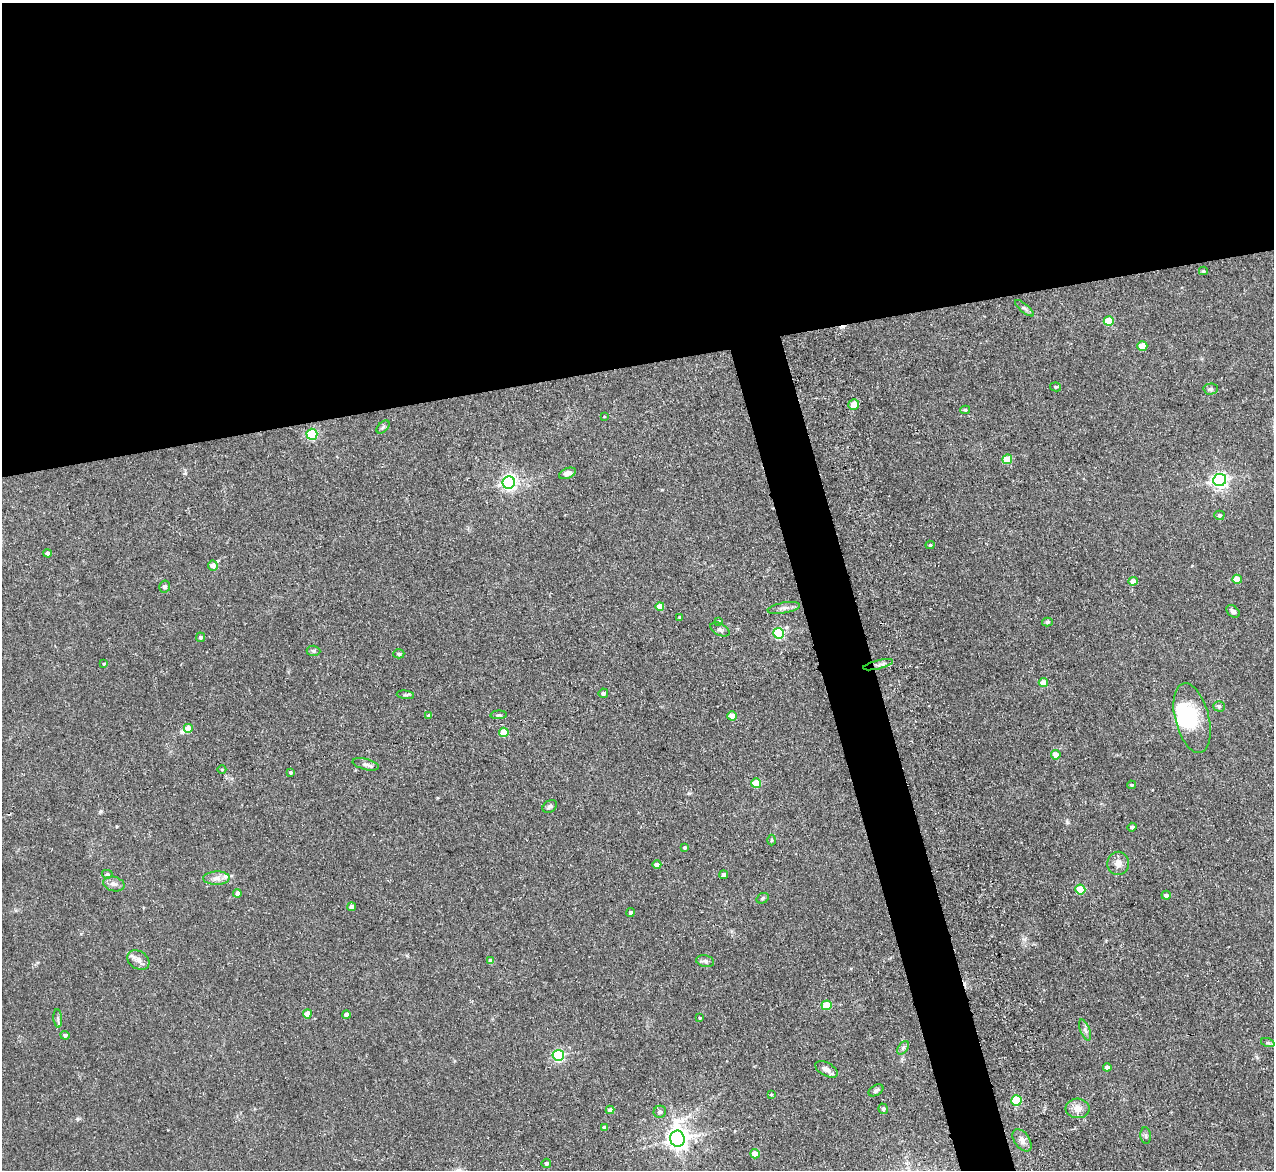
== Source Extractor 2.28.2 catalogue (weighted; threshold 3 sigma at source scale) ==
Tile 2 of 4 x 4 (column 2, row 1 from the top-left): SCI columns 1279-2550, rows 3640-4807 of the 5154 x 5095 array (HDU 1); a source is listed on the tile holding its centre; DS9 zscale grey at full resolution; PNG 1276 x 1172 px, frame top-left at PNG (2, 3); each listed source drawn as its Kron ellipse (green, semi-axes under 4 px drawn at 4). Shown black and unused: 34% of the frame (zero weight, under 3 of 5 exposures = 3% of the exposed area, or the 3 px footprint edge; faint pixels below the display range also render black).
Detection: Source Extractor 2.28.2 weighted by HDU 2 'WHT'; one run over the whole footprint, this tile lists its part. Background 0.0273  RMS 0.005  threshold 0.0226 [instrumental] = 3 sigma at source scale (4.5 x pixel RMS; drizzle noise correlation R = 1.50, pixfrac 1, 0.05/0.05 arcsec/px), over >= 5 px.
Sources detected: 101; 3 inside a brighter object's white glare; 2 cosmic-ray / hot-pixel residue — neither listed nor drawn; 1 inside a brighter listed object's ellipse — not listed separately; the other 95 listed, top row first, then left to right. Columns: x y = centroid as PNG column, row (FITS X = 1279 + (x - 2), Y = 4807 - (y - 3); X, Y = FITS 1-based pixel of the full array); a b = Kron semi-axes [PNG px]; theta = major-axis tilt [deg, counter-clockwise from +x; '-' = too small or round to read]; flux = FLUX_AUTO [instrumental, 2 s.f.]
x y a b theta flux
1203 271 4 4 - 0.63
1024 308 11 4 -40 1.2
1109 321 5 5 - 16
1142 346 5 5 - 13
1056 387 5 4 - 0.68
1211 389 7 5 2 1.3
854 404 5 5 - 6.4
965 410 5 4 - 0.81
604 417 4 3 - 0.32
383 427 8 4 45 0.94
312 434 5 5 - 50
1007 459 5 5 - 12
567 473 9 5 21 2.2
1220 480 6 6 - 160
509 482 6 6 - 160
1219 515 5 4 - 1.3
930 545 4 4 - 0.7
47 553 4 4 - 2.3
213 565 5 5 - 3.2
1237 579 5 4 - 7.6
1133 581 4 4 - 3
165 587 6 5 - 1.4
660 606 4 4 - 6.4
784 608 16 5 10 2.2
1233 611 7 5 -39 1.4
679 617 3 3 - 0.4
719 621 4 3 - 0.37
1047 622 5 4 - 0.93
720 629 10 6 -27 1.4
779 633 5 5 - 41
200 637 5 4 - 1.3
313 651 7 5 -3 0.9
399 654 5 4 - 1.3
104 664 4 3 - 0.54
878 665 15 3 14 1.6
1043 682 5 4 - 5.1
603 693 5 4 - 1.3
405 695 9 3 -5 0.81
1219 706 6 5 - 0.84
429 715 4 3 - 0.89
499 715 8 3 4 0.72
732 716 4 4 - 5.3
1192 718 36 17 -75 22
188 729 5 5 - 7.1
504 732 5 4 - 7.8
1056 755 5 5 - 5.2
366 764 13 5 -14 1.9
222 769 4 3 - 0.43
290 772 4 4 - 0.76
756 783 5 5 - 15
1131 785 4 3 - 0.7
550 806 8 5 32 1.2
1132 827 5 4 - 1.1
771 840 5 3 - 0.52
685 847 4 3 - 1.1
1118 863 11 11 - 3.7
657 865 4 4 - 3
107 874 5 4 - 0.83
724 875 4 4 - 1.9
216 878 13 6 1 2.9
114 884 11 7 -14 2.2
1080 890 5 5 - 17
237 893 4 4 - 2.2
1166 895 5 4 - 1.5
763 898 6 5 - 0.96
352 907 4 4 - 3.3
631 912 4 4 - 1.8
138 960 12 8 -32 3
491 961 4 4 - 3.2
705 961 9 5 -11 1.4
827 1005 5 5 - 16
307 1014 4 4 - 6.9
346 1014 4 4 - 2.8
58 1018 9 4 -85 1.2
700 1018 3 3 - 0.44
1085 1030 11 4 -68 1.5
65 1035 4 4 - 1.2
1268 1043 7 4 -18 0.87
903 1048 7 4 56 1.1
558 1055 5 5 - 60
1107 1067 4 4 - 2.1
826 1069 12 6 -29 3
876 1090 8 5 31 1.2
771 1094 4 3 - 0.56
1017 1100 5 5 - 22
1078 1108 12 9 -3 4.5
883 1109 5 5 - 1.4
610 1110 4 4 - 3.2
660 1112 6 6 - 1.4
605 1127 4 4 - 1.6
1146 1136 8 5 -84 1.2
677 1139 8 7 - 320
1022 1140 12 7 -54 3
755 1154 5 4 - 6.3
546 1163 4 4 - 0.96